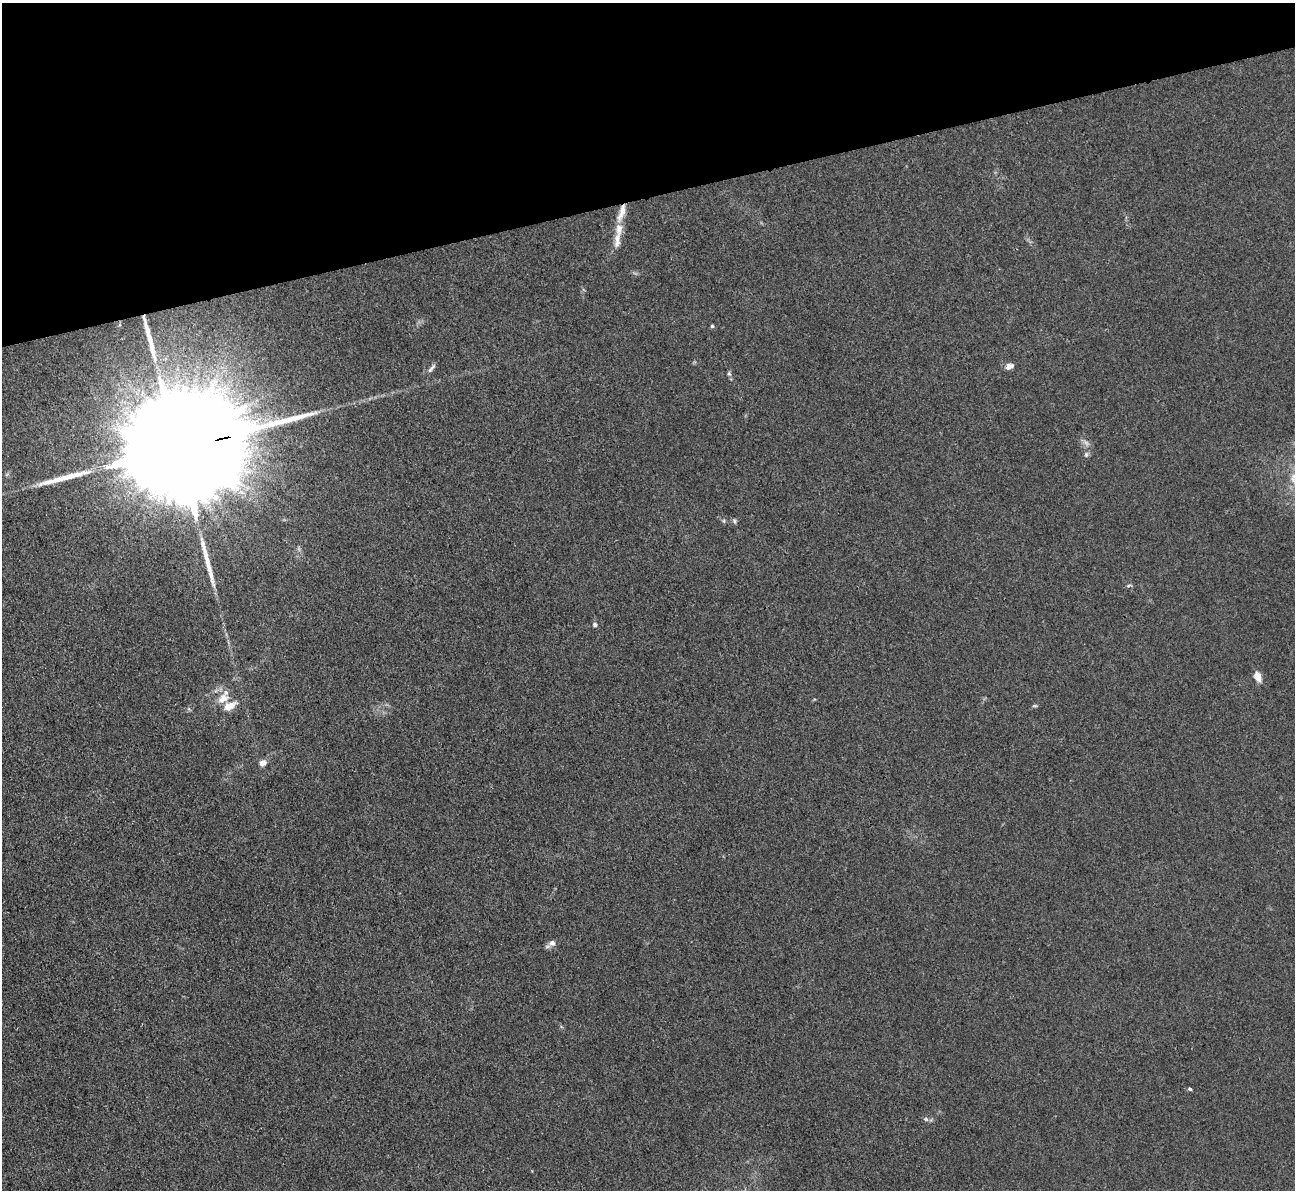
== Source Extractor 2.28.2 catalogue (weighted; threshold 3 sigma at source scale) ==
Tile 3 of 4 x 4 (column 3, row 1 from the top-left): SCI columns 2588-3880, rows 3828-5015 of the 5174 x 5158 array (HDU 1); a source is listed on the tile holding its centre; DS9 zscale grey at full resolution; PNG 1297 x 1192 px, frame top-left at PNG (2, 3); no overlay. Shown black and unused: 16% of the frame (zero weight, under 3 of 4 exposures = <1% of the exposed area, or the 3 px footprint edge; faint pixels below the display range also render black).
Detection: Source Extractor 2.28.2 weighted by HDU 2 'WHT'; one run over the whole footprint, this tile lists its part. Background 0.0504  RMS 0.0051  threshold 0.0229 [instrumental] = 3 sigma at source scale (4.5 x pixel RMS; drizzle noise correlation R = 1.50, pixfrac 1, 0.05/0.05 arcsec/px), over >= 5 px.
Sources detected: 27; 1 too faint to see at this stretch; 1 inside a brighter object's white glare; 4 long thin detections or spike segments (spike, bleed or trail) — not listed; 2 inside a brighter listed object's ellipse — not listed separately; the other 19 listed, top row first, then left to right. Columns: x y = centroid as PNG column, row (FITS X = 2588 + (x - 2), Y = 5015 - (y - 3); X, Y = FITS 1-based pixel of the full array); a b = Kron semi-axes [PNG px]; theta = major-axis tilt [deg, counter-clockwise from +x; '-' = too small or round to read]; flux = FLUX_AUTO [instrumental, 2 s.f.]
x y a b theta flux
621 213 28 7 71 6.9
617 240 25 8 83 5.9
712 326 4 4 - 0.78
1009 366 10 6 24 2.9
430 370 8 6 54 1.6
729 374 7 5 -65 1
174 449 69 21 13 51000
1086 455 8 6 89 1.2
724 521 5 5 - 0.8
734 521 8 4 -70 0.97
1128 586 8 3 19 0.76
595 625 6 6 - 1.2
1258 677 10 6 -73 5.4
223 698 15 10 28 6.5
1035 706 8 4 8 0.72
263 763 8 7 - 3.2
552 943 9 8 - 2.7
1190 1089 6 4 -16 0.79
926 1119 6 6 - 1.1
Overlapping masked pixels (flux is a lower limit): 2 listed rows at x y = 621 213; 174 449